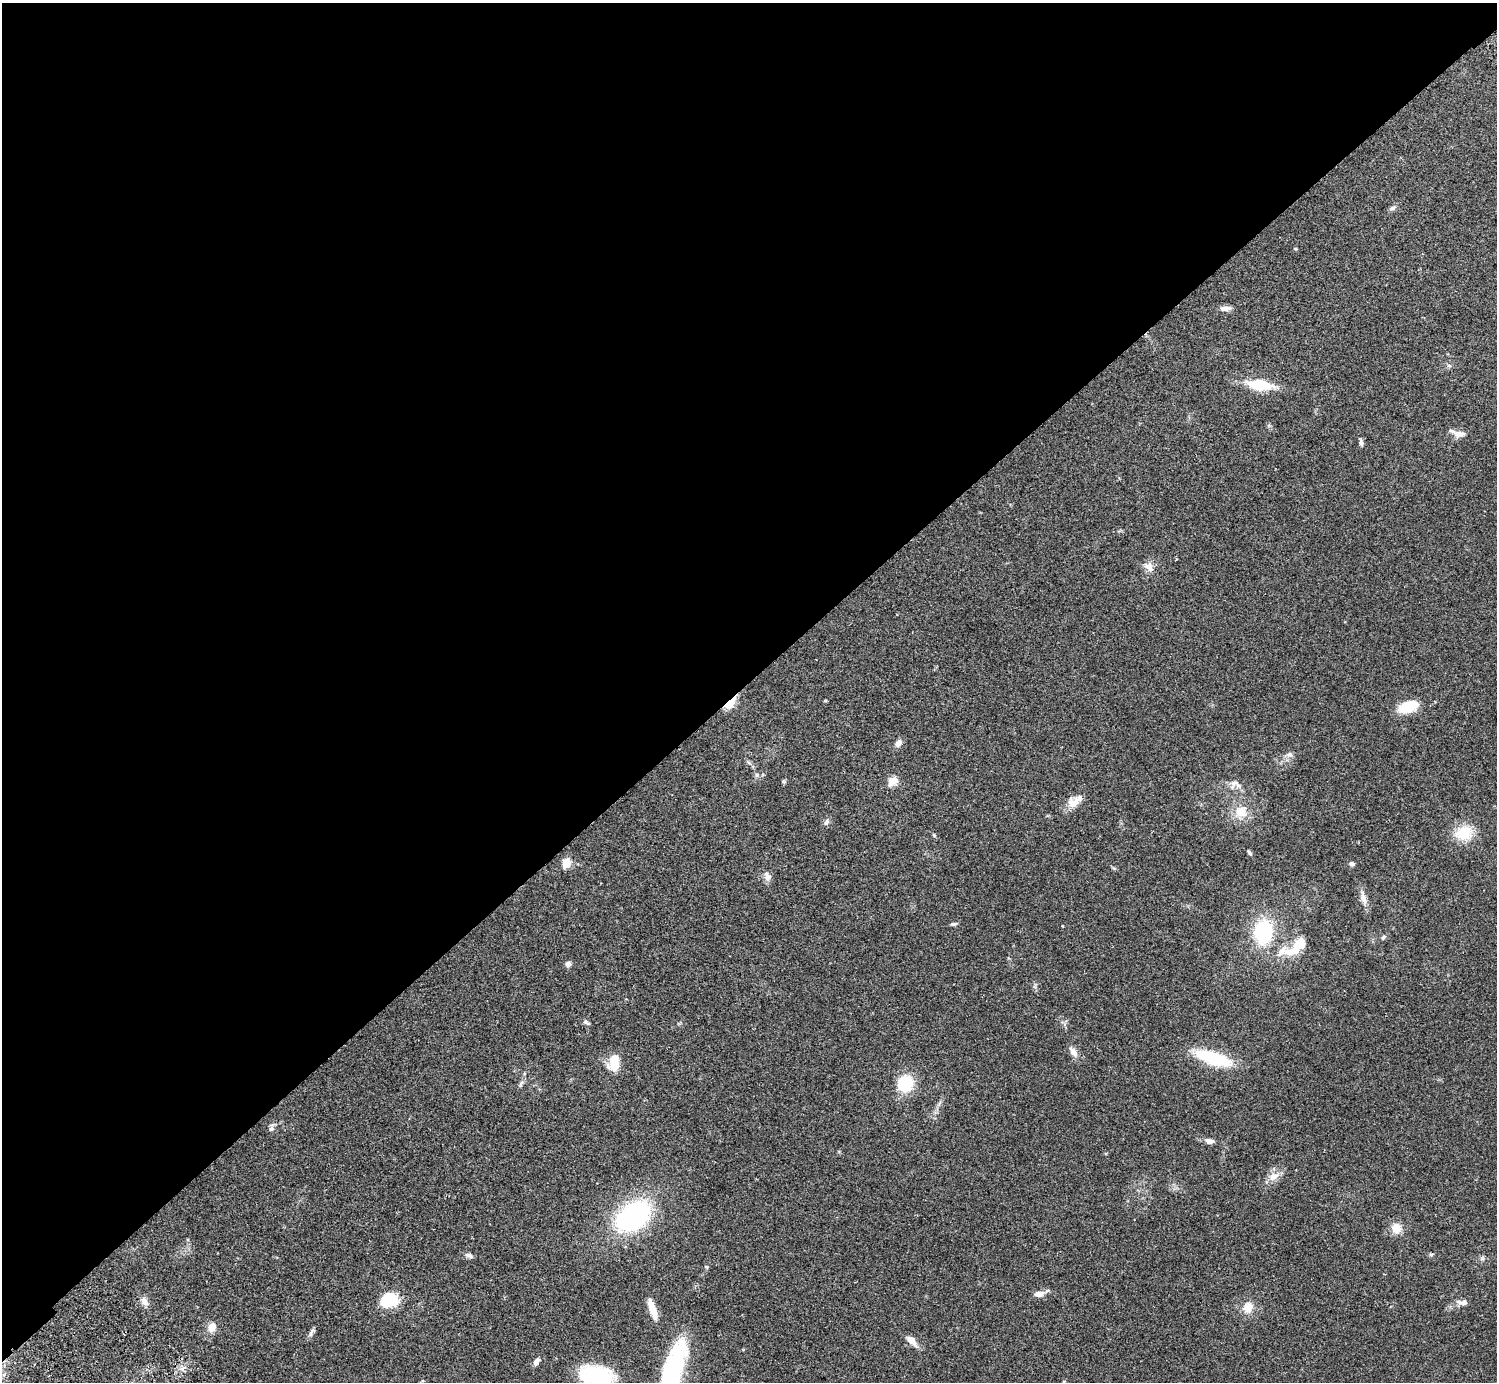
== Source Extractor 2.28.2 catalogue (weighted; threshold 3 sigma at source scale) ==
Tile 2 of 4 x 4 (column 2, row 1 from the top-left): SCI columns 1540-3034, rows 4349-5728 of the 6072 x 6073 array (HDU 1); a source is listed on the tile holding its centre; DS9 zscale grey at full resolution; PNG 1499 x 1384 px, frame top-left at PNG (2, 3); no overlay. Shown black and unused: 49% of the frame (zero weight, under 2 of 3 exposures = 3% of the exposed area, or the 3 px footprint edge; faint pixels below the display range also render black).
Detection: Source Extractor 2.28.2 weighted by HDU 2 'WHT'; one run over the whole footprint, this tile lists its part. Background 0.0731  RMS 0.0082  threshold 0.037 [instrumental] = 3 sigma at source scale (4.5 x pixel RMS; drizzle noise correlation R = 1.50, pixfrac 1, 0.05/0.05 arcsec/px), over >= 5 px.
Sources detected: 63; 2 inside a brighter object's white glare — not listed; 2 inside a brighter listed object's ellipse — not listed separately; the other 59 listed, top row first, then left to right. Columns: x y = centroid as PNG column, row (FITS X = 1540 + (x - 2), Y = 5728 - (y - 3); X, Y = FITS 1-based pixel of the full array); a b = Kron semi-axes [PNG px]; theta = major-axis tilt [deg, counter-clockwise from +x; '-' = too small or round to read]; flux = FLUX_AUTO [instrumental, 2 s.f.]
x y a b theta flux
1392 208 10 6 19 2.3
1225 308 13 6 2 4.4
1449 366 6 5 - 1.6
1260 385 19 7 -7 45
1459 434 17 8 -4 5.7
1361 442 11 5 -76 2.1
1177 559 3 3 - 0.59
1149 567 15 10 -53 6
825 700 5 3 - 0.72
729 704 15 6 45 21
1409 706 17 9 19 32
898 743 9 6 51 4.5
1289 755 10 7 -4 3.2
757 775 6 5 - 1.7
894 781 11 8 32 9
784 782 6 5 - 1.2
1234 783 14 8 10 4.7
1073 803 16 14 21 8.7
1241 812 18 16 6 14
826 822 9 6 64 2.3
1464 833 21 17 13 22
934 835 6 4 -46 0.94
1249 852 7 4 -54 1.5
566 863 9 7 70 11
1351 864 7 5 -3 2
767 876 12 9 -61 4.4
1363 897 23 7 -75 6.1
954 924 9 4 9 1.5
1062 926 4 2 - 0.51
1263 932 20 15 86 64
1383 938 7 4 55 1.3
1295 950 22 11 22 14
568 964 7 6 - 3.1
587 1023 10 4 -29 1.8
1073 1052 13 8 -56 5.3
615 1058 19 12 67 14
1213 1058 35 11 -17 52
521 1083 12 4 63 2.3
905 1083 15 14 - 33
271 1128 11 7 73 2.8
1209 1141 11 6 -11 3.8
1273 1176 15 10 20 7.2
633 1216 37 24 38 130
1396 1228 11 10 - 10
1431 1254 6 4 18 1
469 1255 11 6 -17 2.5
1482 1258 6 6 - 1.6
1039 1294 14 7 7 5.3
389 1300 21 16 15 25
144 1301 12 8 -60 4.6
1463 1302 14 6 -2 4.4
1248 1307 13 12 - 9.8
652 1309 24 7 -72 11
212 1327 8 7 - 9.8
312 1332 15 5 57 2.4
912 1341 17 7 -47 7.1
536 1362 10 5 57 3.6
673 1370 57 17 74 97
596 1375 33 18 -7 65
Overlapping masked pixels (flux is a lower limit): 1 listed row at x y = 729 704
Isophote crosses this tile's border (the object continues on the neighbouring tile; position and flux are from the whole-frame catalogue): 2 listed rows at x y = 673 1370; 596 1375